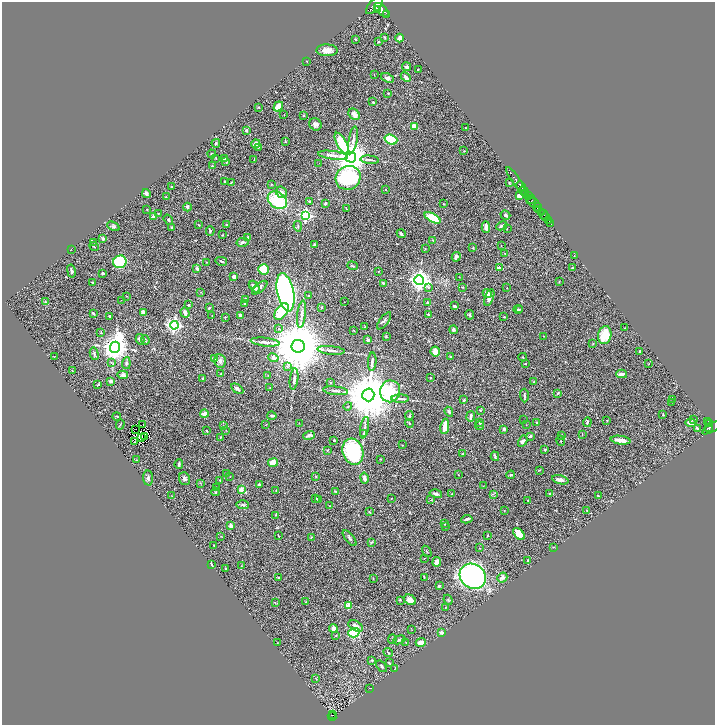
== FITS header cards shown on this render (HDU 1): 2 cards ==
NAXIS1  =                 1426
NAXIS2  =                 1446

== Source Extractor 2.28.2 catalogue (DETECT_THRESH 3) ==
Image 1426 x 1446 px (HDU 1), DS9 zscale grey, zoomed out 1/2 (1 PNG px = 2 x 2 image px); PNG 717 x 727 px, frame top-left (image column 2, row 1446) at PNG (2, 2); each listed source drawn as its Kron ellipse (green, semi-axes under 4 px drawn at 4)
Background 0.806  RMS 0.027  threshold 0.0809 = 3 sigma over >= 5 px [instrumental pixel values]
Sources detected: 405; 40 cannot appear on this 1/2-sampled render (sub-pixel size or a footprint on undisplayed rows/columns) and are neither listed nor drawn; the other 365 listed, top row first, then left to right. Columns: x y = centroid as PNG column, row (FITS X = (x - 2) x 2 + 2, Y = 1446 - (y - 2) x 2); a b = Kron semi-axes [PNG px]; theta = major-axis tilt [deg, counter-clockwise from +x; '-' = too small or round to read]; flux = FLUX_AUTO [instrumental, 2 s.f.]
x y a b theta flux
374 5 11 5 46 2400
377 9 3 3 - 580
381 10 8 4 -44 2100
387 15 2 1 - 60
385 37 4 3 - 4.1
400 38 4 3 - 33
356 39 3 2 - 3.5
378 42 3 2 - 5.2
327 50 10 6 -1 45
307 61 2 1 - 2.5
407 67 4 3 - 11
418 69 2 1 - 2.9
374 74 2 1 - 1.7
406 77 5 2 - 17
387 78 7 4 -23 13
388 93 2 2 - 2.8
373 102 3 2 - 3.8
258 107 3 2 - 3.9
278 107 5 3 - 52
354 114 6 5 - 25
284 115 2 2 - 2
304 116 3 3 - 4.5
315 124 6 6 - 17
414 126 4 3 - 44
465 128 2 1 - 2
246 130 2 2 - 10
353 140 14 3 80 19
391 140 6 4 -20 280
285 141 3 3 - 3.4
216 143 4 2 - 4.8
342 143 11 5 -61 200
256 144 5 3 - 25
258 147 3 2 - 2.9
464 151 3 2 - 2.3
212 154 4 3 - 6.9
333 155 15 4 -7 26
351 157 5 5 - 12000
216 158 3 2 - 2.7
224 159 3 2 - 4.2
254 160 2 2 - 2.4
370 160 9 2 -6 11
226 162 4 2 - 3.4
319 163 2 1 - 1.6
212 166 2 2 - 2.8
348 178 13 11 33 510
515 179 15 2 -55 660
224 181 3 2 - 2
509 182 3 2 - 3.2
231 183 3 2 - 3.5
271 184 3 2 - 2.9
521 186 5 2 - 680
171 187 3 2 - 3.7
386 189 2 2 - 2.8
523 191 5 2 - 270
282 192 6 5 - 30
146 193 4 3 - 15
525 193 4 2 - 220
519 196 3 3 - 46
528 196 3 2 - 320
166 197 2 2 - 2.2
277 200 10 8 -37 310
531 200 4 3 - 260
309 201 3 3 - 7.3
325 203 3 2 - 7.5
533 203 8 3 -31 500
443 204 3 2 - 3.4
187 207 4 3 - 10
538 207 4 2 - 720
147 209 2 2 - 3.4
347 209 4 2 - 3.7
539 209 4 2 - 440
542 213 3 2 - 310
158 214 3 3 - 4.4
306 215 4 4 - 660
505 215 5 4 - 11
544 215 5 2 - 240
153 217 3 2 - 27
546 217 2 2 - 270
432 218 9 4 -29 150
168 220 5 3 - 6.2
548 220 3 2 - 100
551 224 2 2 - 87
199 225 3 2 - 2.9
226 225 2 2 - 5.4
113 226 7 4 -25 8.4
298 226 5 2 - 4.6
502 226 6 2 27 13
172 227 3 2 - 8.2
486 227 6 4 -87 25
507 229 2 2 - 2.5
210 231 5 3 - 8.5
401 234 4 2 - 8.5
222 235 2 1 - 2.1
248 238 3 2 - 4.7
103 239 3 3 - 11
433 240 3 2 - 3.7
94 242 2 2 - 1.9
243 242 6 4 13 13
315 245 3 2 - 9.3
94 246 5 3 - 5.1
501 246 2 2 - 1.5
473 248 3 2 - 2.8
71 249 2 2 - 1.8
425 249 3 2 - 2.2
505 254 2 2 - 2.3
574 256 2 2 - 2.3
456 257 5 3 - 19
221 261 6 3 -14 5.4
120 262 6 6 - 350
207 262 3 3 - 2.3
352 266 5 2 - 4.5
499 268 2 2 - 38
572 268 3 2 - 6
197 269 3 3 - 13
263 269 5 5 - 190
71 271 7 3 -79 9.7
378 271 2 2 - 2.6
103 273 2 2 - 13
234 277 3 2 - 31
459 277 2 1 - 1.4
419 280 5 4 - 3300
559 282 3 2 - 2.4
92 283 3 2 - 6.3
383 283 3 2 - 6.1
253 285 3 2 - 6
255 287 6 4 -54 20
428 287 4 3 - 6.1
463 287 3 2 - 2.8
260 288 9 3 41 11
507 288 2 2 - 2.7
201 292 2 1 - 1.6
286 292 19 8 -78 2600
487 294 5 3 - 29
127 296 3 2 - 2.2
309 296 2 2 - 3.9
489 298 9 3 70 21
245 299 3 3 - 6.5
121 300 2 1 - 1.3
45 302 2 2 - 2.6
344 302 2 1 - 1.2
427 303 4 3 - 9.1
245 304 3 3 - 7.2
188 305 3 2 - 3.9
454 306 3 2 - 9
322 307 3 2 - 5.5
209 308 3 2 - 3.9
518 309 4 3 - 6.7
520 309 3 2 - 3.1
281 311 9 5 53 210
143 312 4 3 - 32
185 312 5 3 - 20
93 313 3 2 - 5.7
302 314 13 3 83 23
428 314 2 2 - 6.9
241 315 4 3 - 12
470 315 5 2 - 4.3
110 316 2 2 - 7.3
212 316 3 2 - 2.1
225 317 3 2 - 4.1
504 317 3 2 - 2.7
384 321 10 3 53 10
174 325 4 4 - 1300
365 327 3 2 - 3.7
625 328 2 2 - 2.5
279 329 4 3 - 4.3
354 330 3 2 - 3.3
453 330 4 3 - 9.4
101 333 3 3 - 4.6
605 335 9 6 81 130
386 336 3 3 - 3.4
544 336 3 2 - 1.9
140 339 5 4 - 13
145 340 5 3 - 5.6
368 340 2 2 - 42
265 342 14 4 -6 26
593 343 2 2 - 2.9
298 346 6 6 - 50000
115 347 6 5 - 5900
331 350 14 3 -6 19
435 351 5 4 - 42
640 351 4 2 - 6.4
94 354 6 3 -77 7.7
55 356 3 2 - 2.7
451 356 3 3 - 3
523 357 4 2 - 3.7
273 358 5 4 - 24
215 359 4 2 - 2.4
220 361 7 6 - 19
111 362 4 3 - 5.3
372 362 9 3 87 11
126 363 6 3 84 11
525 364 2 2 - 2.6
649 364 2 1 - 1.3
288 367 3 2 - 4.4
72 371 2 2 - 2.8
221 374 2 2 - 1.7
622 374 5 3 - 20
123 375 5 3 - 14
268 375 3 2 - 2.5
203 378 3 2 - 11
430 378 2 2 - 2.1
294 379 11 3 84 15
111 381 3 2 - 24
534 382 3 2 - 3.4
330 383 3 2 - 3.5
98 384 4 2 - 4.2
270 387 2 2 - 1.5
237 389 7 3 -33 12
335 391 12 3 -7 14
390 391 11 10 - 660
558 393 3 2 - 3.3
368 395 6 6 - 36000
524 395 7 2 -88 11
400 399 8 3 0 13
673 399 2 2 - 1.7
464 400 3 2 - 5.2
672 402 3 1 - 1.8
348 406 4 2 - 3.7
480 410 2 2 - 2.9
449 412 5 3 - 12
204 414 4 3 - 25
663 414 3 2 - 2.5
117 416 4 2 - 3.6
272 416 4 3 - 9.1
409 416 5 3 - 7
471 416 5 2 - 16
693 419 2 1 - 5.2
524 420 2 1 - 1.3
607 421 2 2 - 2.5
708 421 4 2 - 110
537 422 3 2 - 2.9
587 422 5 2 - 5.9
299 423 2 2 - 1.4
409 423 4 3 - 6.1
480 423 4 2 - 3.9
691 423 5 3 - 39
120 424 5 2 - 4.4
143 424 2 1 - 3.5
709 424 3 2 - 120
265 425 2 1 - 1.5
526 425 2 1 - 1.3
223 426 3 2 - 1.6
445 426 8 3 81 66
479 426 4 4 - 7.4
365 428 11 3 80 14
697 428 4 3 - 8.4
709 428 3 2 - 430
712 428 10 4 32 430
136 429 2 1 - 1.8
504 429 3 3 - 12
226 430 2 1 - 1.5
207 431 3 2 - 3.8
363 434 3 3 - 4.7
582 434 3 1 - 2.6
309 435 6 3 18 13
562 435 3 2 - 2.7
530 436 3 2 - 5.6
142 437 3 1 - 3.1
144 437 3 1 - 1.3
220 437 4 2 - 3.6
334 440 2 2 - 7.6
621 440 10 3 -9 48
523 441 6 3 59 14
561 441 5 2 - 3.6
134 442 3 1 - 6.5
402 445 2 1 - 1.5
327 450 2 2 - 2.7
544 450 2 2 - 5.9
353 452 13 10 -72 380
463 454 3 2 - 2.6
495 456 5 2 - 6.6
380 459 2 2 - 3.8
136 460 3 2 - 1.9
273 462 5 4 - 66
179 464 5 2 - 7.7
540 470 4 2 - 3
226 473 2 2 - 2.5
458 475 2 1 - 1.7
511 475 4 3 - 6.2
316 476 3 3 - 4.8
230 477 2 2 - 1.5
148 478 7 5 -85 12
364 478 5 3 - 16
184 479 6 5 - 14
220 480 3 2 - 3.2
560 480 8 4 -14 21
200 483 3 2 - 2.1
259 485 3 2 - 14
483 486 3 2 - 1.8
217 488 3 2 - 2.3
241 490 2 2 - 81
276 490 2 1 - 1.4
215 492 4 2 - 3.7
336 492 4 2 - 4.9
436 494 6 3 -13 18
452 494 2 1 - 2.3
493 494 4 2 - 4.7
550 494 3 3 - 4.8
172 496 3 1 - 1.9
598 496 3 2 - 3
316 498 2 1 - 1.5
392 498 2 1 - 1.4
318 499 3 2 - 6.2
431 500 3 2 - 3.2
528 500 3 3 - 3.5
243 505 6 3 -3 7.8
330 506 2 2 - 2.3
504 510 2 2 - 3.3
587 510 2 2 - 2.1
369 512 3 2 - 4.2
275 515 3 2 - 2.7
467 519 6 2 9 8.8
444 524 3 2 - 3.1
231 526 2 2 - 75
445 526 3 2 - 3.8
519 534 7 4 -49 77
488 535 2 2 - 3.6
221 536 3 2 - 2
278 536 3 2 - 2.1
311 537 3 2 - 3.3
350 538 9 3 -50 8.5
371 542 4 3 - 4.2
214 545 3 2 - 2.1
553 547 2 2 - 2
479 548 3 2 - 3
427 551 6 2 -59 4
424 558 3 1 - 2
528 561 4 2 - 5.1
437 562 4 3 - 39
211 565 3 2 - 5.6
241 566 3 2 - 1.7
225 569 3 3 - 5.4
473 576 14 12 -36 1600
279 577 3 3 - 6.6
424 577 3 2 - 3.4
502 577 5 4 - 15
373 578 3 2 - 2.5
439 586 3 2 - 7.9
400 600 4 3 - 2.9
410 600 6 5 - 28
448 600 5 2 - 4.2
306 602 3 2 - 3.2
275 603 3 1 - 3.8
348 605 3 3 - 170
445 607 2 2 - 2.5
356 626 8 5 -29 19
333 628 4 4 - 24
412 630 2 1 - 1.4
441 632 4 4 - 12
354 633 5 4 - 360
336 635 3 2 - 3.4
392 639 4 2 - 4.1
399 640 6 3 22 12
406 642 2 2 - 2.1
421 642 5 3 - 34
277 643 3 2 - 2.1
388 653 5 2 - 4.8
372 660 3 2 - 5.5
389 663 3 2 - 3.4
382 666 6 3 -51 9.2
395 668 2 2 - 2.1
316 679 3 2 - 2.2
369 688 2 1 - 1.4
332 715 2 1 - 25
332 717 4 2 - 92
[40 sub-pixel or undisplayed-footprint detections neither listed nor drawn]